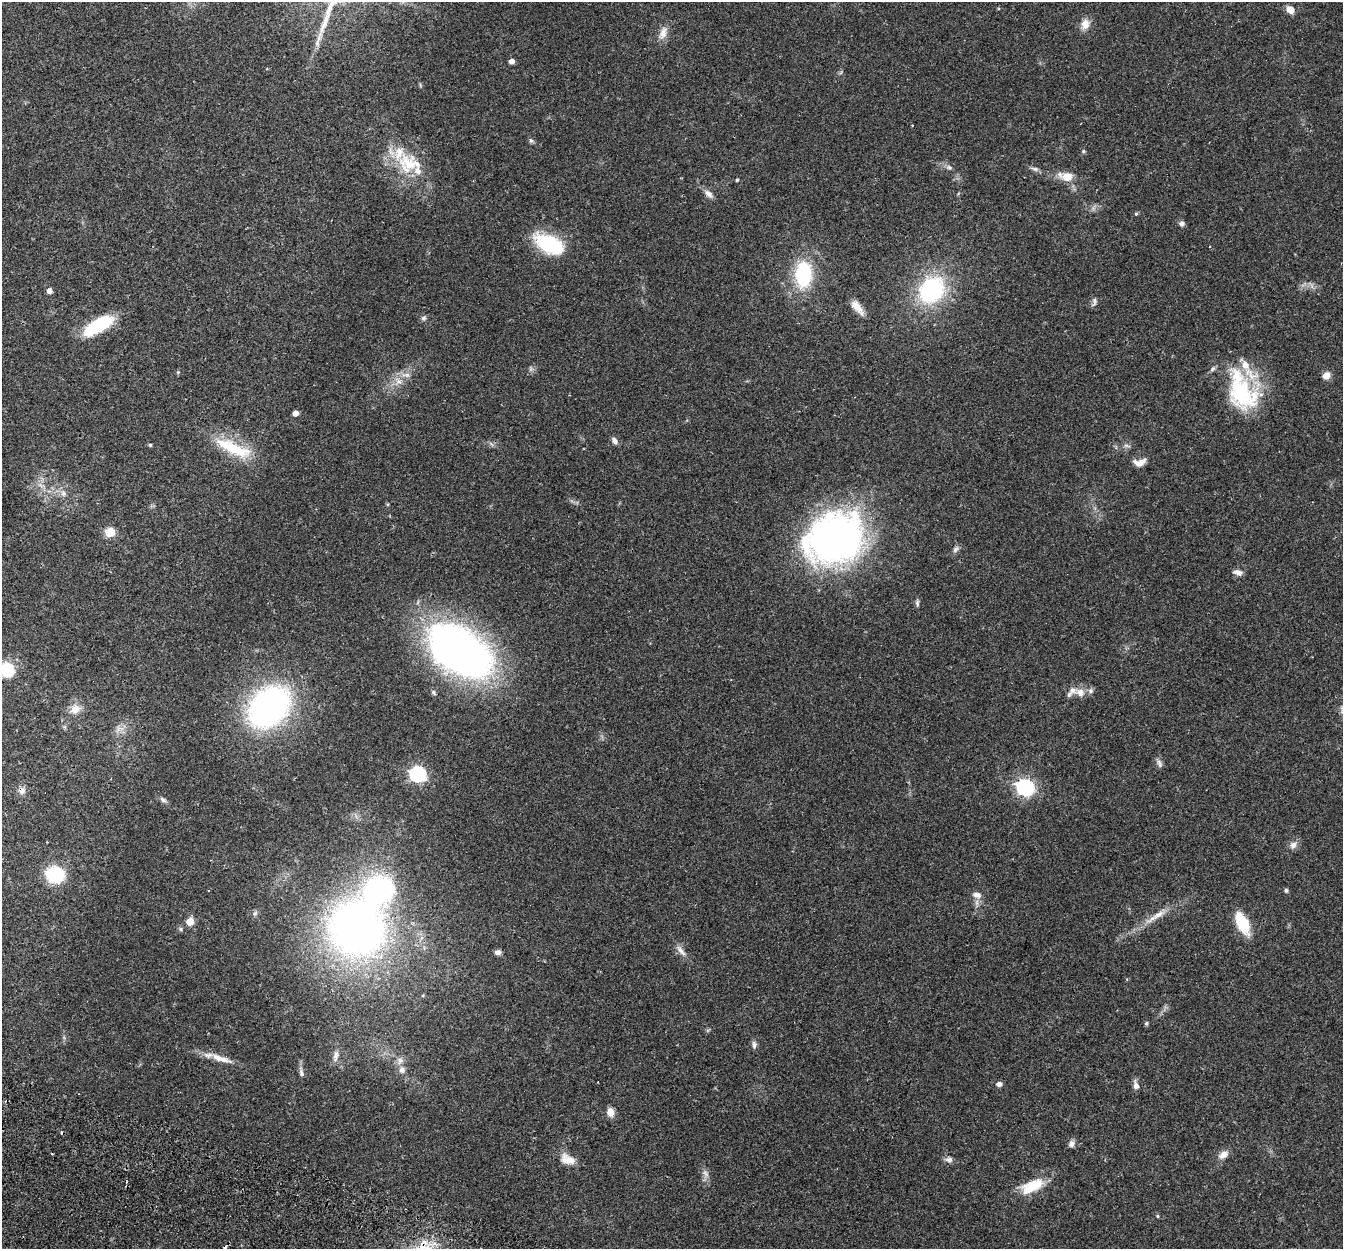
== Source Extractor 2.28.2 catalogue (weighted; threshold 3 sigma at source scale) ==
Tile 7 of 4 x 4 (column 3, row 2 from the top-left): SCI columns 2707-4047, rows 2684-3930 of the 5415 x 5496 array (HDU 1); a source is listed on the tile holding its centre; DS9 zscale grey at full resolution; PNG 1345 x 1251 px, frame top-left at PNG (2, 2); no overlay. Shown black and unused: <1% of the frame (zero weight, under 2 of 3 exposures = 3% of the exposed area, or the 3 px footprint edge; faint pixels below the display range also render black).
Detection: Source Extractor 2.28.2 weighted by HDU 2 'WHT'; one run over the whole footprint, this tile lists its part. Background 0.0604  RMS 0.0078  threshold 0.0353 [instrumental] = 3 sigma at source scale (4.5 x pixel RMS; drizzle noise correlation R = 1.50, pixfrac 1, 0.05/0.05 arcsec/px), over >= 5 px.
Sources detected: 96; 1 too faint to see at this stretch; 1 inside a brighter object's white glare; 3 cosmic-ray / hot-pixel residue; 1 long thin detection or spike segment (spike, bleed or trail) — not listed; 12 inside a brighter listed object's ellipse — not listed separately; the other 78 listed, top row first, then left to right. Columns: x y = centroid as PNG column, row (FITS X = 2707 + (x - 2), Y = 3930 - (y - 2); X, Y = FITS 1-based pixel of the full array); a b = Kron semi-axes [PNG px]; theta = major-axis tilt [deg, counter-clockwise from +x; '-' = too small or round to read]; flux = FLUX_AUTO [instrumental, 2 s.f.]
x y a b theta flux
1290 10 8 7 - 6.5
1085 24 14 10 78 7
663 33 20 10 70 6.7
511 61 4 4 - 4.7
531 140 7 5 -88 1.5
1083 151 5 5 - 1
409 164 32 23 -47 34
949 167 8 5 -44 1.8
1035 169 10 5 -13 2.4
1066 176 20 11 -8 11
737 180 4 4 - 1
709 194 13 8 -44 4.1
1136 214 4 4 - 1
1182 223 6 6 - 2.5
549 244 28 14 -26 63
803 274 24 15 88 58
931 290 23 18 53 99
49 291 5 5 - 4.1
1094 301 13 5 -87 2.1
857 307 19 8 -51 8
424 318 7 6 - 1.9
98 324 34 14 22 39
178 372 5 4 - 0.84
406 375 14 6 -6 4.5
1326 375 10 8 33 5
399 382 10 6 -23 4.1
1242 394 46 36 -53 69
295 413 4 4 - 5.2
615 441 9 6 -67 2.9
150 445 5 4 - 0.84
1127 446 11 4 -9 1.8
233 448 52 14 -24 36
1140 463 15 8 29 5.7
41 485 10 3 -45 2.3
63 493 10 7 -70 3.4
110 532 6 5 - 37
835 539 60 48 25 330
956 549 11 6 47 2.5
1238 572 12 6 -11 3.4
917 603 10 5 -85 1.7
459 651 60 38 -35 430
7 670 11 10 - 35
433 692 8 5 -52 1.5
1080 692 15 11 -19 6.8
269 707 35 27 45 260
75 709 13 11 33 7.9
118 729 8 4 71 2.5
1159 763 13 6 -70 2.7
418 774 7 7 - 200
1025 787 7 7 - 280
22 791 10 9 - 3.7
163 800 10 5 -34 2.2
1293 845 10 9 - 3.8
55 874 14 12 -10 56
1286 890 5 4 - 1.6
977 895 12 8 -8 4.5
1158 915 34 7 31 11
190 922 5 5 - 15
1243 924 14 7 -62 46
357 928 46 45 - 460
181 929 6 4 -89 1.2
681 951 19 7 -51 4.9
498 952 8 6 -1 2.9
1146 1023 5 4 - 1.4
754 1045 11 6 -88 2.4
221 1058 35 8 -18 11
402 1070 10 8 -82 4.2
301 1073 10 6 -77 2.6
999 1084 6 5 - 2.9
1136 1085 11 6 -75 3.7
610 1112 10 7 -82 6.2
1071 1144 9 7 62 3
52 1154 3 2 - 0.71
1223 1155 13 8 34 5.4
568 1159 20 12 -23 9.7
949 1160 11 7 -10 3
1032 1186 31 14 26 22
1157 1216 5 4 - 1
Overlapping masked pixels (flux is a lower limit): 1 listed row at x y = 22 791
Isophote crosses this tile's border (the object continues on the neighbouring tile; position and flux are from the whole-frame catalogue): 1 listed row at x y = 7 670